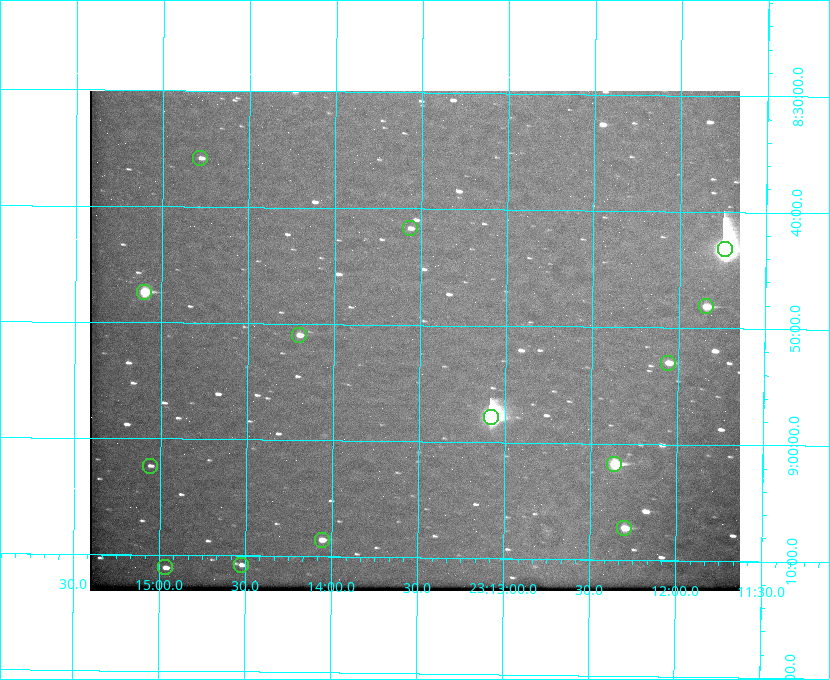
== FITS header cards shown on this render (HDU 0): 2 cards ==
NAXIS1  =                  650 / Width of table row in bytes
NAXIS2  =                  500 / Number of rows in table

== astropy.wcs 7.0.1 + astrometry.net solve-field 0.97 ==
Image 650 x 500 px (HDU 0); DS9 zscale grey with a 90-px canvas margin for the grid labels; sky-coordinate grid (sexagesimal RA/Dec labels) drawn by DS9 from the SOLVED WCS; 14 Tycho-2 reference stars matched to detected sources circled (green)
Header WCS: none
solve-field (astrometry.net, Tycho-2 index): SOLVED blind (the file carries no WCS)
Solved WCS: RA---TAN-SIP/DEC--TAN-SIP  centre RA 23:13:32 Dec +08:51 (348.38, +8.86 deg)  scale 5.16 arcsec/px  FOV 55.9' x 43.0'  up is +179 deg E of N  parity flipped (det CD > 0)
(file carries no celestial WCS; the grid is the blind solution)
Tycho-2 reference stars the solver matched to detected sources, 14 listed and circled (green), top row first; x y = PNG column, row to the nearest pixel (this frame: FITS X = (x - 90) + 1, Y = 500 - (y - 93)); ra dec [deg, ICRS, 3 dp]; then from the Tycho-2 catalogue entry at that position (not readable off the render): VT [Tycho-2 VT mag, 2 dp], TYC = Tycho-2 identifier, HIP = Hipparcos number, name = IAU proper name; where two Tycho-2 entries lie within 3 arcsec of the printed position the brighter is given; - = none
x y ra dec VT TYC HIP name
200 160 348.695 +8.597 11.30 1161-1571-1 - -
410 230 348.391 +8.694 11.47 1161-728-1 - -
725 251 347.934 +8.720 5.17 1161-1795-1 114520 -
144 294 348.775 +8.789 8.97 1161-884-1 114784 -
706 308 347.960 +8.802 9.24 1161-1027-1 - -
299 337 348.550 +8.849 10.80 1161-574-1 - -
668 365 348.014 +8.883 10.51 1161-1048-1 - -
491 419 348.271 +8.963 6.92 1161-1161-1 114608 -
614 466 348.091 +9.029 8.14 1161-448-1 114562 -
150 468 348.765 +9.039 11.87 1161-1547-1 - -
624 530 348.075 +9.120 9.77 1161-768-1 - -
322 542 348.514 +9.143 10.38 1161-1071-1 - -
241 567 348.631 +9.180 11.26 1161-1559-1 - -
165 569 348.741 +9.184 11.62 1161-452-1 - -